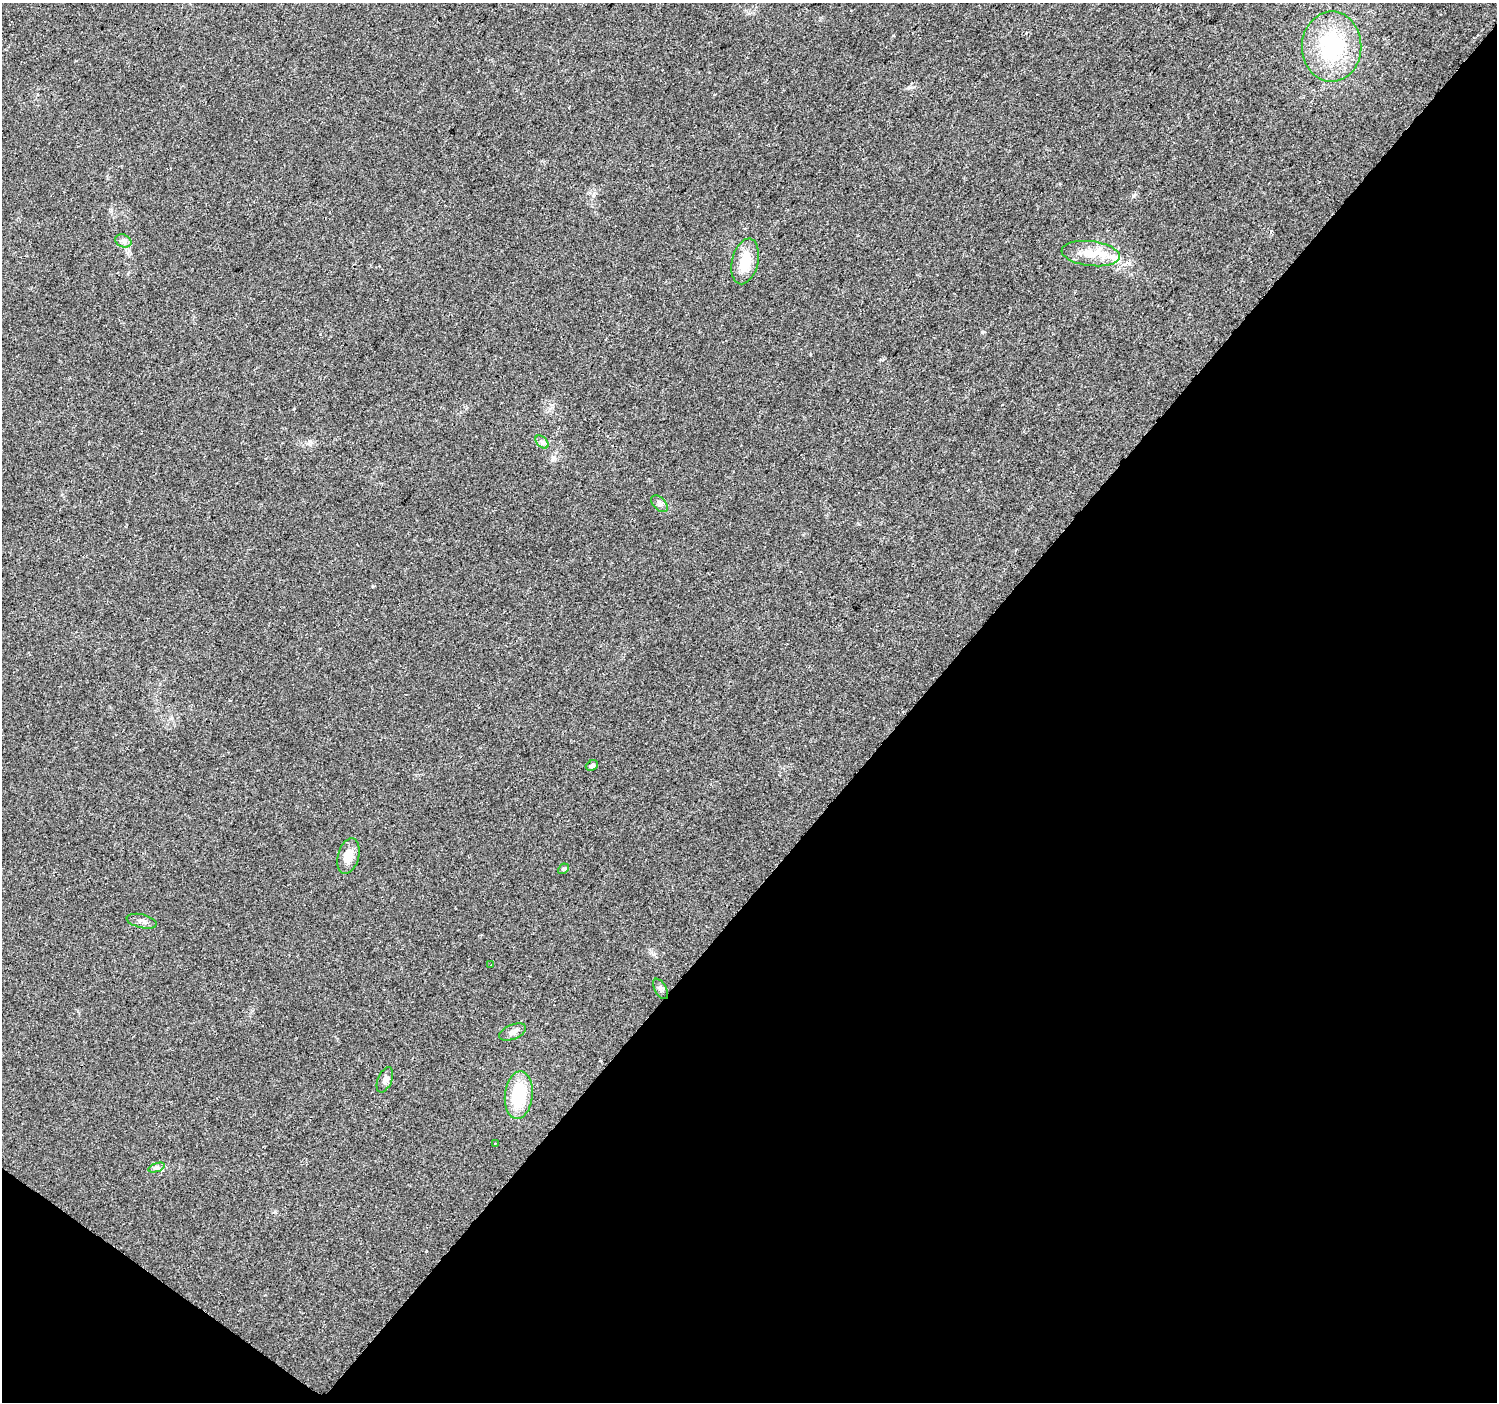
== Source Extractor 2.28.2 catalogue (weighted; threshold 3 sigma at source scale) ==
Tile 15 of 4 x 4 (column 3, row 4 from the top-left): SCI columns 2999-4493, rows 243-1642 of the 5988 x 6020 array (HDU 1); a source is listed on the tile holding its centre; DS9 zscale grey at full resolution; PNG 1499 x 1404 px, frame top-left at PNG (2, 3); each listed source drawn as its Kron ellipse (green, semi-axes under 4 px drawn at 4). Shown black and unused: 41% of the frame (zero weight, under 2 of 3 exposures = <1% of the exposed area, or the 3 px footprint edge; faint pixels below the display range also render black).
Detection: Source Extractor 2.28.2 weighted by HDU 2 'WHT'; one run over the whole footprint, this tile lists its part. Background 0.0475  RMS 0.0062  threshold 0.0279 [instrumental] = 3 sigma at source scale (4.5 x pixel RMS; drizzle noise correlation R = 1.50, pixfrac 1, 0.0396/0.0396 arcsec/px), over >= 5 px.
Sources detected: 18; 1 inside a brighter listed object's ellipse — not listed separately; the other 17 listed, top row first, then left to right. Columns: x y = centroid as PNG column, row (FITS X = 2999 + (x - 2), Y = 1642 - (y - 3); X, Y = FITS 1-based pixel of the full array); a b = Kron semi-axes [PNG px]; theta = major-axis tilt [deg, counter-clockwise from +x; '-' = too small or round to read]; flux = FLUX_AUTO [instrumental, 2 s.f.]
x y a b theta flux
1332 47 35 29 89 56
123 241 8 6 -23 1.9
1091 254 29 12 -7 13
745 261 23 13 76 14
542 442 8 5 -45 1.6
659 504 10 6 -45 1.9
592 765 6 5 - 1.7
348 856 18 10 75 8.7
563 869 6 4 43 0.86
142 921 15 6 -13 2.6
491 965 3 3 - 0.66
660 989 11 6 -61 1.8
513 1032 14 7 22 3.2
385 1080 13 7 67 2.5
519 1095 24 14 83 30
495 1143 2 2 - 0.37
157 1167 8 4 19 1.4
Unlisted compact peaks at least as high as the median listed source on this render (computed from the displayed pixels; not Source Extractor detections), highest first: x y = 982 332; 1133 196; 908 88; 310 441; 893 35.